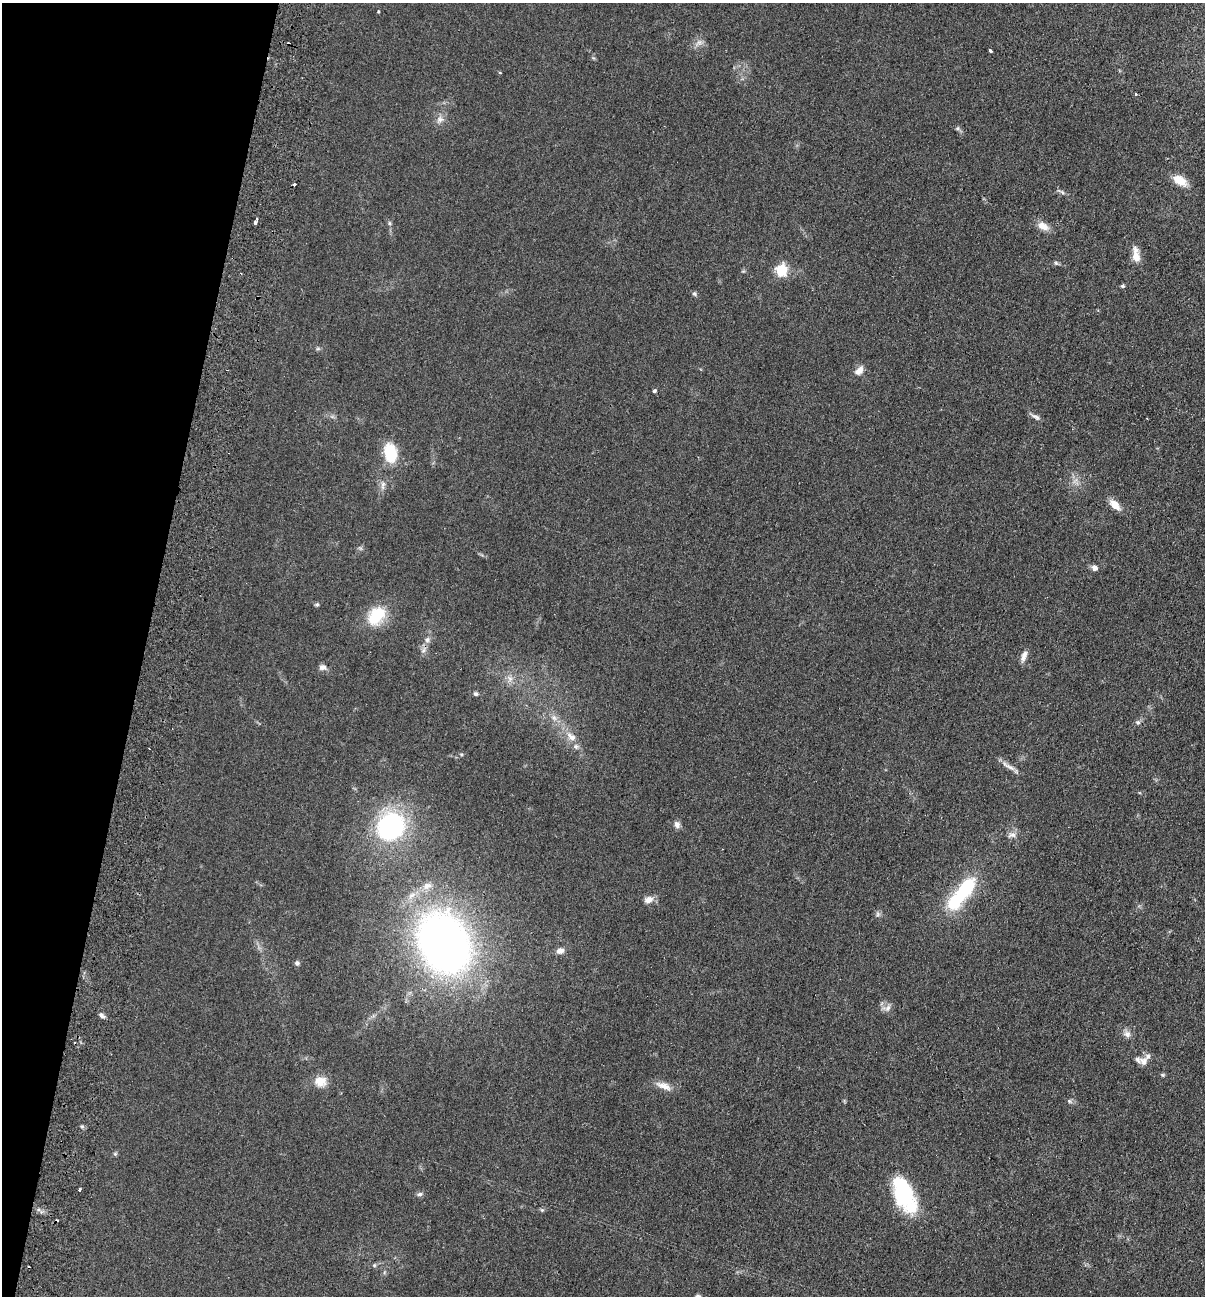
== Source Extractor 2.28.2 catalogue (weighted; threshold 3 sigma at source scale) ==
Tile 9 of 4 x 4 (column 1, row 3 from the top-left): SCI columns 310-1512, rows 1313-2606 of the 5308 x 5212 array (HDU 1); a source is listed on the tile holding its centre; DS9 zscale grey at full resolution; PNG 1207 x 1298 px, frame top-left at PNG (2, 3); no overlay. Shown black and unused: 12% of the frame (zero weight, under 2 of 3 exposures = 3% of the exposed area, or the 3 px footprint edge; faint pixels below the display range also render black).
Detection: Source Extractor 2.28.2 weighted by HDU 2 'WHT'; one run over the whole footprint, this tile lists its part. Background 0.0596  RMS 0.0088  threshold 0.0398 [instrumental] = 3 sigma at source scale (4.5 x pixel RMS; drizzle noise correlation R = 1.50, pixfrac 1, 0.05/0.05 arcsec/px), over >= 5 px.
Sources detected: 71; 1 inside a brighter object's white glare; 4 cosmic-ray / hot-pixel residue — not listed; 4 inside a brighter listed object's ellipse — not listed separately; the other 62 listed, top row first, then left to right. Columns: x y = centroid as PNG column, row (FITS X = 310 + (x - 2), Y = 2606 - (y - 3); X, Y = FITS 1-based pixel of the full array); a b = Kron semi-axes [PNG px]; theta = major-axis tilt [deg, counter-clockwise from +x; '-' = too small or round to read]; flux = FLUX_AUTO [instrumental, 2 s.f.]
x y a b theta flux
378 11 3 3 - 1.1
699 42 10 8 23 4.2
990 51 3 3 - 4.3
500 72 4 3 - 0.86
1136 94 3 3 - 1.8
440 120 12 9 50 4.9
957 128 6 5 - 1.5
1180 180 15 9 -32 14
294 184 3 3 - 5.1
1062 192 6 4 -70 1.2
256 222 7 3 68 3.8
389 223 6 4 -89 1.4
1043 226 14 9 -25 8.2
1136 256 15 11 -69 8.9
1056 263 6 4 -44 1.4
781 270 6 5 - 91
1122 286 5 4 - 1.4
694 294 6 5 - 1.7
318 349 7 4 0 1.3
859 371 11 7 46 6.8
654 391 4 4 - 1.5
1035 417 15 5 -31 3
390 453 17 12 -80 33
383 485 13 6 78 3.9
1115 505 15 7 -44 9.4
1094 568 8 7 - 3.1
317 604 6 5 - 1.3
376 616 26 18 51 30
427 640 9 6 80 3.6
423 650 10 6 69 3.4
1024 656 15 6 70 4.7
323 667 11 7 -10 3.6
510 678 10 6 -50 4.3
475 694 7 5 -21 1.9
554 717 10 7 -49 4.2
1138 722 7 6 - 2.3
571 737 16 9 -36 8.4
1008 766 25 5 -29 5.4
677 824 9 7 -76 3.5
391 826 27 24 53 140
1012 835 12 7 0 4
427 886 13 9 25 6.4
966 888 22 13 53 49
648 900 13 9 13 5.4
878 914 7 4 90 1.8
444 943 46 35 -64 650
560 951 10 8 16 4.6
297 963 7 6 - 2
887 1008 13 8 13 4.7
102 1016 8 5 -34 2.6
1127 1034 10 9 - 4.5
1143 1061 12 11 - 5.6
1163 1075 6 5 - 1.2
320 1081 17 13 -9 11
664 1086 22 8 -21 8.1
1069 1101 7 5 -37 1.8
115 1154 6 5 - 1.3
80 1190 3 3 - 3.7
903 1191 36 19 -74 68
419 1194 8 5 3 2.1
542 1210 6 4 -43 1.1
374 1265 6 5 - 1.3
Unlisted compact peaks at least as high as the median listed source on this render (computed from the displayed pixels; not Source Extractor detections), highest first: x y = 82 1126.